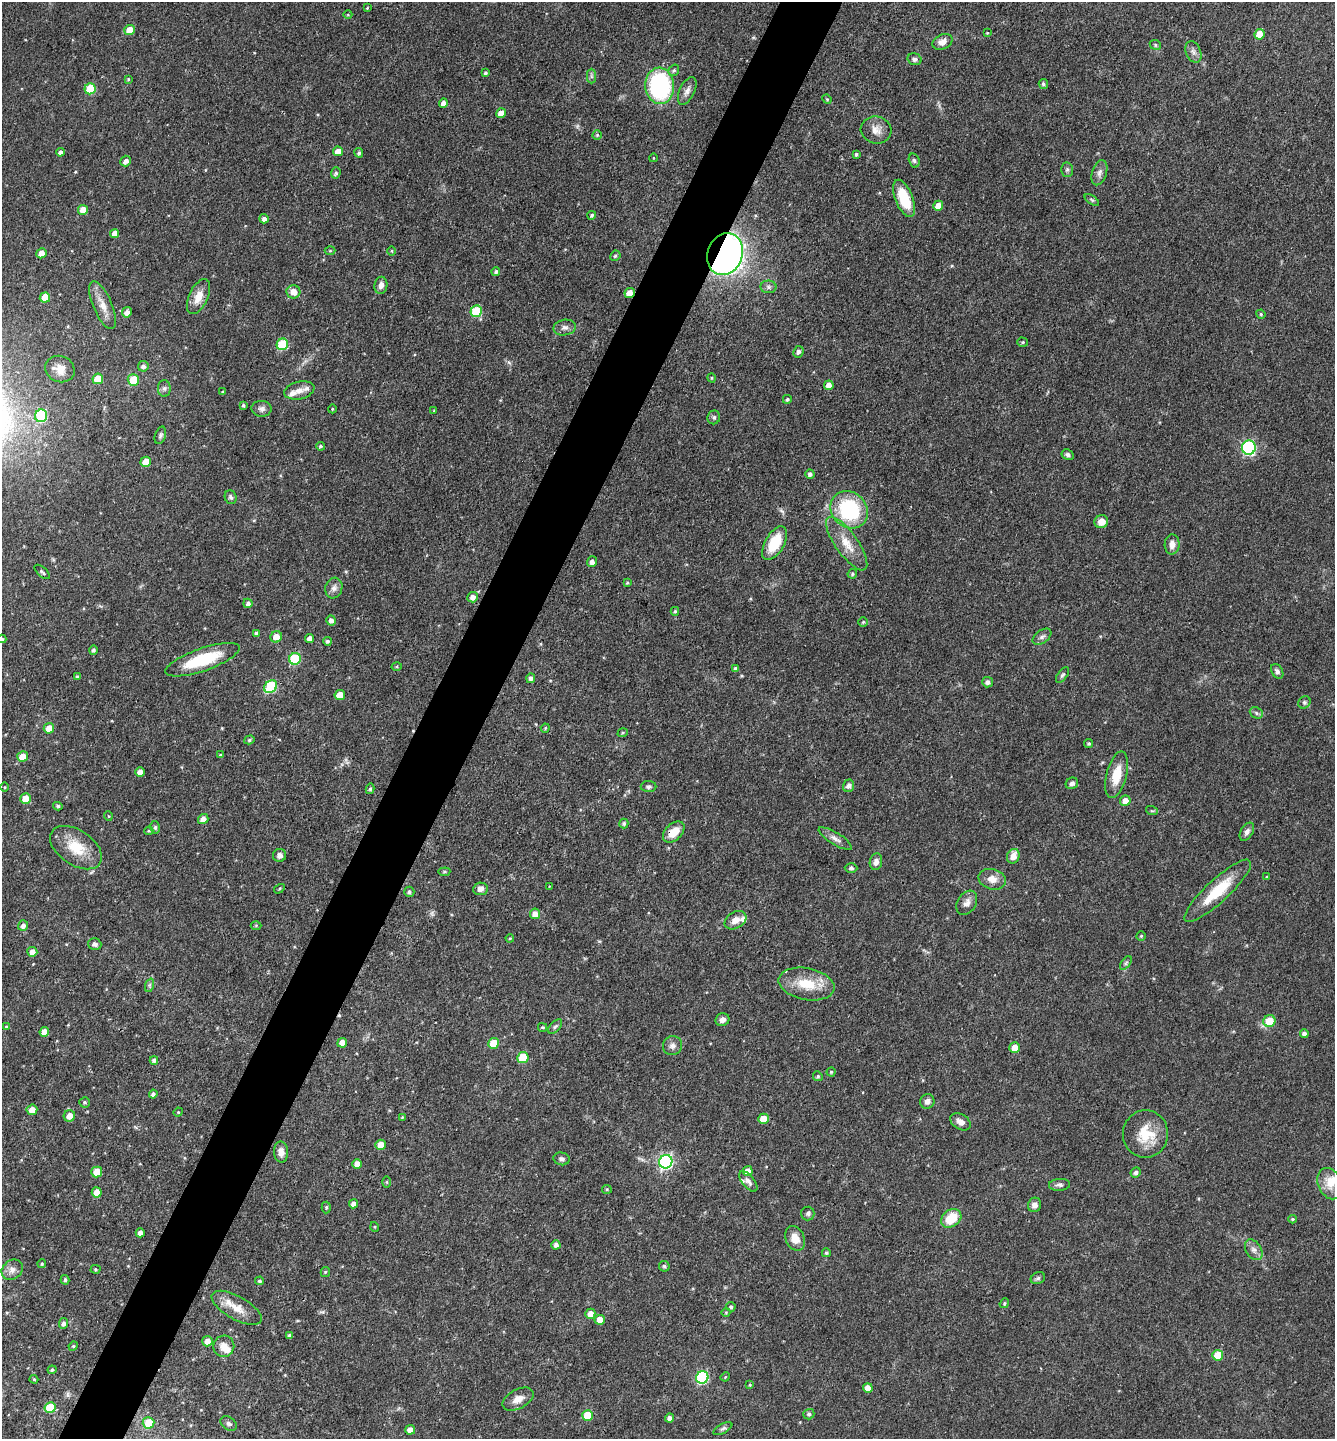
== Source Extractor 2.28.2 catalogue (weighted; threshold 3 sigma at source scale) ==
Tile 7 of 4 x 4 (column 3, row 2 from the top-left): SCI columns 2810-4142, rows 2874-4310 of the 5758 x 5749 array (HDU 1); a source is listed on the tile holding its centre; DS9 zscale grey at full resolution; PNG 1337 x 1441 px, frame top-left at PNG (2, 2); each listed source drawn as its Kron ellipse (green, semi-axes under 4 px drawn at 4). Shown black and unused: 5% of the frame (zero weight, under 3 of 4 exposures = <1% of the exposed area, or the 3 px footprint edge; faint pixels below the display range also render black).
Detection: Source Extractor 2.28.2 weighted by HDU 2 'WHT'; one run over the whole footprint, this tile lists its part. Background 0.0909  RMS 0.0041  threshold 0.0183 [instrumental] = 3 sigma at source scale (4.5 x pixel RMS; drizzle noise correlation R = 1.50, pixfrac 1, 0.05/0.05 arcsec/px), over >= 5 px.
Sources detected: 262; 1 too faint to see at this stretch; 2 cosmic-ray / hot-pixel residue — neither listed nor drawn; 5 inside a brighter listed object's ellipse — not listed separately; the other 254 listed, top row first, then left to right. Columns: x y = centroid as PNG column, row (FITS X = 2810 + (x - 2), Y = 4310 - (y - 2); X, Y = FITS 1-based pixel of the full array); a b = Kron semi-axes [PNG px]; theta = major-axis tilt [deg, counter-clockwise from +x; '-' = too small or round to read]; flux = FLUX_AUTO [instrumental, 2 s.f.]
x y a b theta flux
367 8 4 3 - 0.33
348 15 4 3 - 0.33
129 30 5 5 - 6.6
987 33 4 4 - 0.36
1259 34 5 5 - 6.2
942 42 10 7 24 2.7
1155 45 6 5 - 0.71
1193 52 11 7 -67 1.8
915 59 7 5 -16 1.2
674 70 6 5 - 0.76
485 73 4 3 - 0.7
591 76 7 4 -89 0.9
128 79 4 3 - 0.37
1043 84 5 4 - 0.78
660 86 18 14 -86 51
90 89 5 5 - 15
687 91 15 7 65 2.3
827 99 5 4 - 0.47
443 103 5 4 - 2.2
501 113 5 4 - 3.7
876 130 15 13 -15 4
597 135 4 4 - 0.6
338 151 5 4 - 3.3
60 152 4 3 - 1.1
359 153 5 4 - 0.74
856 154 3 3 - 0.69
653 158 4 3 - 0.27
914 160 7 5 -72 0.84
126 161 6 5 - 1.9
1067 170 7 6 - 0.9
336 173 5 4 - 0.8
1099 173 13 7 72 2.1
904 198 20 9 -68 12
1092 200 8 4 -35 0.66
938 206 5 4 - 4.3
83 210 5 5 - 4.6
592 215 4 4 - 0.68
264 219 5 5 - 1.5
114 233 5 4 - 2.9
330 251 5 3 - 0.44
392 251 4 3 - 0.38
41 253 5 5 - 2.8
725 254 21 17 71 200
615 256 5 4 - 0.72
496 272 4 4 - 0.81
381 285 8 6 80 2
768 287 8 6 -1 1.1
293 292 7 6 - 3.9
630 293 5 5 - 4.2
198 297 19 9 65 4.8
45 298 5 5 - 8.5
103 305 25 9 -66 5.1
476 311 6 5 - 17
127 312 5 4 - 2
1261 314 5 4 - 0.47
565 328 11 8 10 1.8
1023 342 5 4 - 0.62
282 344 6 5 - 24
798 352 6 5 - 1.2
143 366 5 5 - 1.3
60 369 15 13 -24 4.6
712 378 5 3 - 0.37
98 379 5 5 - 8.2
133 380 6 5 - 12
829 385 5 4 - 3.5
164 388 8 6 89 1.1
299 390 15 8 12 2.6
222 392 4 3 - 0.4
787 399 4 4 - 0.63
243 405 3 3 - 0.51
262 409 10 8 -4 1.6
332 409 4 3 - 0.35
434 411 4 2 - 0.35
41 416 6 6 - 29
714 417 7 6 - 0.9
160 435 9 5 72 0.95
320 446 4 4 - 0.61
1249 448 7 7 - 56
1068 455 6 5 - 1
146 462 5 5 - 5
810 474 5 4 - 1.1
231 497 7 5 -70 0.98
849 510 20 17 -44 36
1101 522 7 6 - 3.5
775 543 18 9 61 14
847 544 32 11 -55 7.5
1172 544 10 7 87 2.7
592 562 5 5 - 1.8
42 572 9 4 -42 0.85
852 574 5 4 - 0.58
627 583 4 3 - 0.46
334 588 10 8 74 2
473 597 5 5 - 2.1
248 603 4 4 - 1.1
675 611 4 4 - 0.57
331 620 5 5 - 1.6
863 622 5 4 - 0.57
256 633 4 3 - 1.1
276 637 6 5 - 3.7
1042 637 10 6 37 1.4
310 638 5 4 - 1.9
2 639 4 4 - 0.58
327 641 4 4 - 0.8
93 650 5 4 - 0.91
295 659 6 5 - 25
202 660 39 11 19 21
397 666 5 3 - 0.46
735 668 4 4 - 0.86
1277 671 8 5 -59 1.3
1062 675 9 4 52 0.79
77 677 4 3 - 0.56
531 678 5 4 - 1.2
988 682 5 5 - 1.5
271 687 7 5 44 30
340 695 5 5 - 5.1
1304 702 6 5 - 0.78
1256 713 7 5 -24 0.83
49 728 5 5 - 4.5
545 728 4 4 - 0.47
623 733 5 3 - 0.48
249 740 5 4 - 0.62
1089 744 4 4 - 0.62
220 755 4 4 - 0.51
23 757 5 5 - 5.1
140 772 5 4 - 2.4
1117 775 24 10 76 8.7
1072 783 6 5 - 1.5
848 786 6 5 - 1.7
5 787 5 3 - 0.37
649 787 8 5 1 1
370 789 5 4 - 0.79
25 799 5 5 - 5.9
1125 801 5 5 - 3.4
58 806 5 4 - 0.89
1152 811 6 3 -17 0.51
108 816 4 3 - 0.3
203 819 5 5 - 2.7
624 823 5 4 - 0.83
155 827 6 5 - 0.76
149 831 4 3 - 0.47
674 832 13 8 43 6
1247 832 10 6 60 1.6
835 839 19 6 -32 2.3
76 848 29 17 -34 12
280 855 6 6 - 1.7
1013 856 7 6 - 4.1
876 862 8 6 80 1.7
851 868 6 5 - 0.81
444 872 6 4 6 0.52
1267 877 3 3 - 0.58
992 879 14 10 -16 3.9
550 886 4 2 - 0.26
279 889 6 3 32 0.48
480 889 7 6 - 1.9
1218 891 44 11 43 15
409 892 5 5 - 0.82
967 903 13 9 58 2.4
535 914 5 5 - 2.9
735 920 12 8 31 3.3
23 926 5 5 - 1.6
256 926 5 3 - 0.38
1141 936 4 4 - 0.53
510 938 4 3 - 0.36
95 944 7 5 -17 1.4
32 952 5 5 - 2.6
1126 963 8 4 53 0.81
807 984 28 16 -10 12
150 985 7 4 71 0.85
722 1020 7 6 - 1.7
1269 1021 6 5 - 9.1
6 1027 4 3 - 0.41
543 1027 4 3 - 0.54
555 1027 9 4 46 0.9
44 1032 5 4 - 3.9
1304 1034 4 4 - 1.5
342 1043 5 5 - 3.5
494 1043 5 5 - 8.4
672 1046 10 9 - 2
1015 1047 5 5 - 3.9
523 1058 5 5 - 12
154 1060 4 4 - 0.88
831 1072 4 4 - 0.51
818 1076 5 4 - 0.6
153 1094 4 4 - 1
927 1101 7 7 - 1.8
85 1102 5 5 - 0.69
32 1110 5 5 - 3.4
178 1112 5 4 - 0.49
69 1116 6 5 - 3.8
402 1117 4 4 - 0.36
763 1119 5 5 - 5.5
960 1122 11 7 -33 2.5
1145 1134 24 22 87 12
381 1145 5 5 - 3.9
281 1152 10 7 -87 2.7
562 1159 8 6 -14 1.3
666 1162 7 6 - 86
357 1164 5 4 - 3.2
748 1171 5 4 - 3.5
97 1172 5 5 - 6.6
1136 1173 5 4 - 1
748 1181 12 6 -51 1.7
387 1182 5 3 - 0.44
1330 1184 16 11 -67 5.8
1060 1185 11 6 5 1.3
607 1189 5 4 - 0.48
97 1192 5 5 - 3.5
353 1204 4 4 - 1.9
1035 1205 7 6 - 2
326 1207 6 4 87 0.68
808 1213 7 6 - 1
951 1218 11 8 37 11
1292 1219 4 4 - 0.5
375 1227 5 3 - 0.4
140 1233 4 4 - 2.1
795 1238 13 9 -66 4.8
556 1245 4 4 - 1.6
1254 1250 11 7 -57 2
826 1253 4 4 - 0.59
42 1264 4 4 - 0.56
664 1266 5 5 - 0.88
95 1269 5 4 - 0.46
12 1270 11 9 40 2.5
325 1272 5 4 - 0.5
1038 1278 7 5 27 0.86
65 1280 5 4 - 0.71
260 1281 4 4 - 0.66
1004 1303 5 4 - 0.56
731 1307 5 4 - 0.75
237 1308 28 11 -29 6.9
726 1312 4 3 - 0.33
590 1314 5 5 - 3.1
600 1320 5 5 - 4.7
63 1323 5 4 - 1.4
290 1335 4 3 - 1.1
207 1341 5 5 - 2.7
73 1346 5 4 - 0.57
224 1346 10 10 - 4
1218 1355 5 5 - 8.1
52 1370 4 4 - 0.63
702 1377 6 6 - 46
725 1377 5 4 - 0.4
34 1379 4 4 - 0.45
750 1385 4 3 - 0.39
868 1388 5 5 - 4.3
518 1399 17 9 28 3.6
50 1408 5 5 - 13
809 1414 6 5 - 0.82
588 1415 5 5 - 12
669 1418 4 4 - 1.6
149 1423 6 5 - 7.9
229 1423 9 6 -32 1.1
723 1429 10 4 29 1
410 1430 5 4 - 2.9
Overlapping masked pixels (flux is a lower limit): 3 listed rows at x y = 725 254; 630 293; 674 832
Isophote crosses this tile's border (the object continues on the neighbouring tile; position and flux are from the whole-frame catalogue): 1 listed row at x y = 2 639